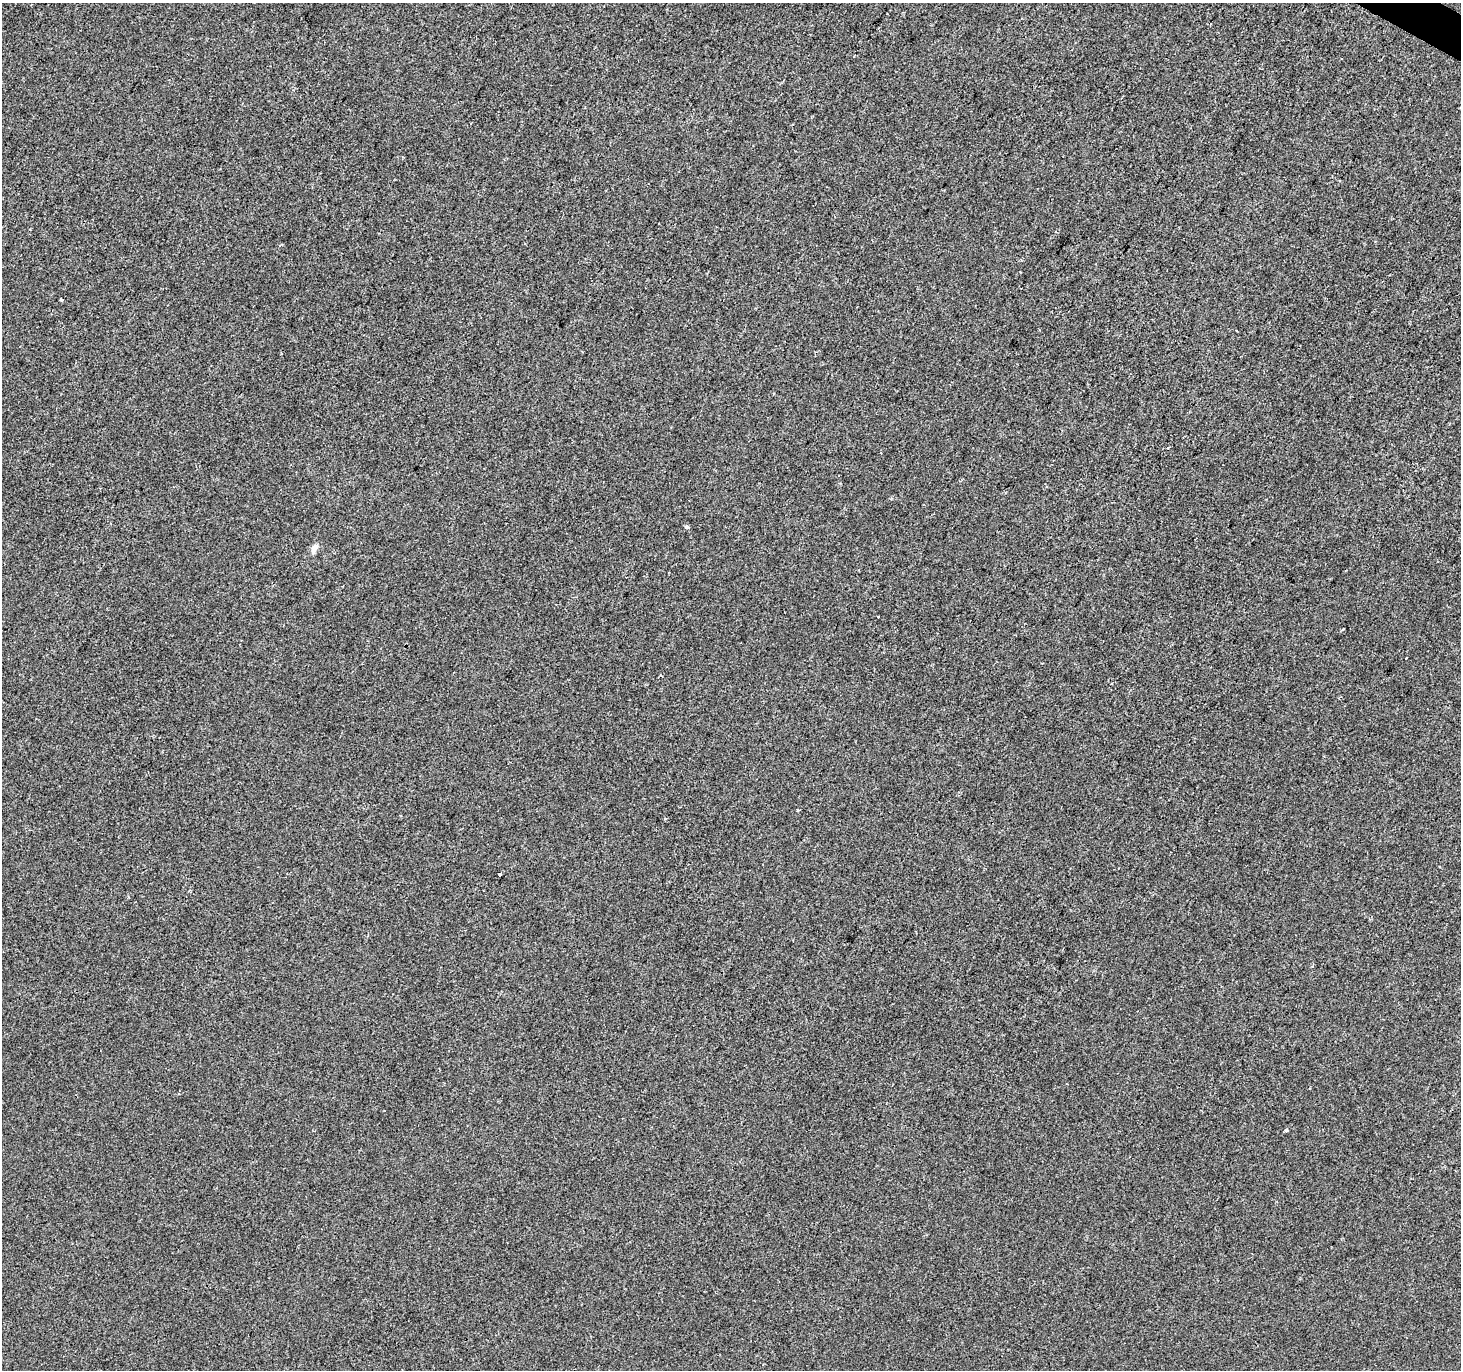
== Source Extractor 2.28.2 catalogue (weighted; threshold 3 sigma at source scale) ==
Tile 10 of 4 x 4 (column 2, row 3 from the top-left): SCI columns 1467-2925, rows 1628-2995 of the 5844 x 5924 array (HDU 1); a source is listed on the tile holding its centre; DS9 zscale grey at full resolution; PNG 1463 x 1372 px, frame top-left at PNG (2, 3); no overlay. Shown black and unused: <1% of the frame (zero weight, under 2 of 3 exposures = <1% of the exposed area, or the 3 px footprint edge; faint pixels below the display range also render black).
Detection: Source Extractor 2.28.2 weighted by HDU 2 'WHT'; one run over the whole footprint, this tile lists its part. Background -5.35e-04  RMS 0.0042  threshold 0.019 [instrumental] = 3 sigma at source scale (4.5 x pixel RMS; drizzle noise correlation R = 1.50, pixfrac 1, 0.0396/0.0396 arcsec/px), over >= 5 px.
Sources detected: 10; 3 cosmic-ray / hot-pixel residue — not listed; the other 7 listed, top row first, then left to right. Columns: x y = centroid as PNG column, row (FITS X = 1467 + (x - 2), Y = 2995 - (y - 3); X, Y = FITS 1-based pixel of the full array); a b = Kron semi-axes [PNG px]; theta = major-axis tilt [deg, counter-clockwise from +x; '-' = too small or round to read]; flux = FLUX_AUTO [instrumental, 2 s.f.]
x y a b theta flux
61 300 4 3 - 0.72
1236 330 3 2 - 0.46
687 527 3 3 - 3.8
314 548 15 7 67 2.4
798 810 3 3 - 0.56
500 874 3 3 - 2.5
1286 1130 3 3 - 1.9